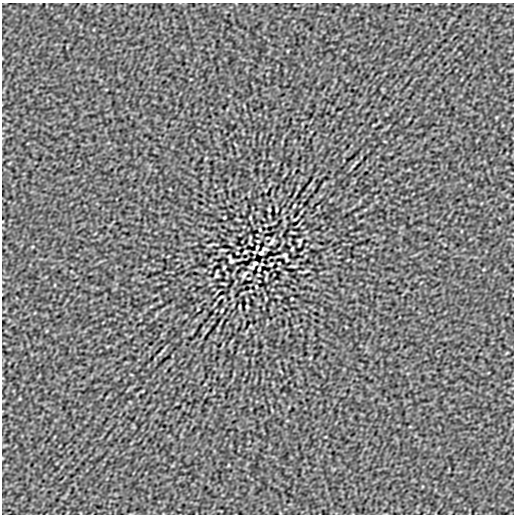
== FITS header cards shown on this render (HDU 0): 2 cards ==
NAXIS1  =                  512
NAXIS2  =                  512

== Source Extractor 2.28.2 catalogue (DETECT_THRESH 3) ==
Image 512 x 512 px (HDU 0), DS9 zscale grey, 1 PNG px = 1 image px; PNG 516 x 516 px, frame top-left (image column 1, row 512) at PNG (2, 3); no overlay
Background -4.36e-07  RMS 2.8e-05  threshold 8.29e-05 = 3 sigma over >= 5 px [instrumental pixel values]
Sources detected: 31; all 31 listed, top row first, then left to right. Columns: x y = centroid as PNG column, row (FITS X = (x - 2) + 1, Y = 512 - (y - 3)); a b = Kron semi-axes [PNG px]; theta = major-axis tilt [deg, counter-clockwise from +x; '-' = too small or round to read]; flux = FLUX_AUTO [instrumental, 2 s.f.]
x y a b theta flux
294 206 4 2 - 0.0018
269 210 3 2 - 0.0019
277 210 4 2 - 0.0018
295 219 4 3 - 0.0014
260 230 3 2 - 0.0014
293 232 6 2 -21 0.0014
267 238 3 2 - 0.0012
300 240 4 3 - 0.0022
271 242 12 5 51 0.0046
257 247 4 3 - 0.0022
264 249 5 3 - 0.0018
292 249 4 3 - 0.0021
245 252 3 3 - 0.0022
254 252 3 2 - 0.0012
237 253 3 2 - 0.0012
261 253 5 4 - 0.0015
285 255 4 3 - 0.003
231 261 4 3 - 0.003
255 263 5 4 - 0.0017
262 264 3 2 - 0.0012
271 264 3 3 - 0.0022
224 267 4 3 - 0.0021
259 269 4 3 - 0.0022
245 274 14 6 51 0.006
216 276 4 3 - 0.0022
249 278 3 2 - 0.0012
256 286 3 2 - 0.0014
221 297 4 3 - 0.0013
239 306 4 2 - 0.0018
247 306 3 2 - 0.0019
222 310 4 2 - 0.0018